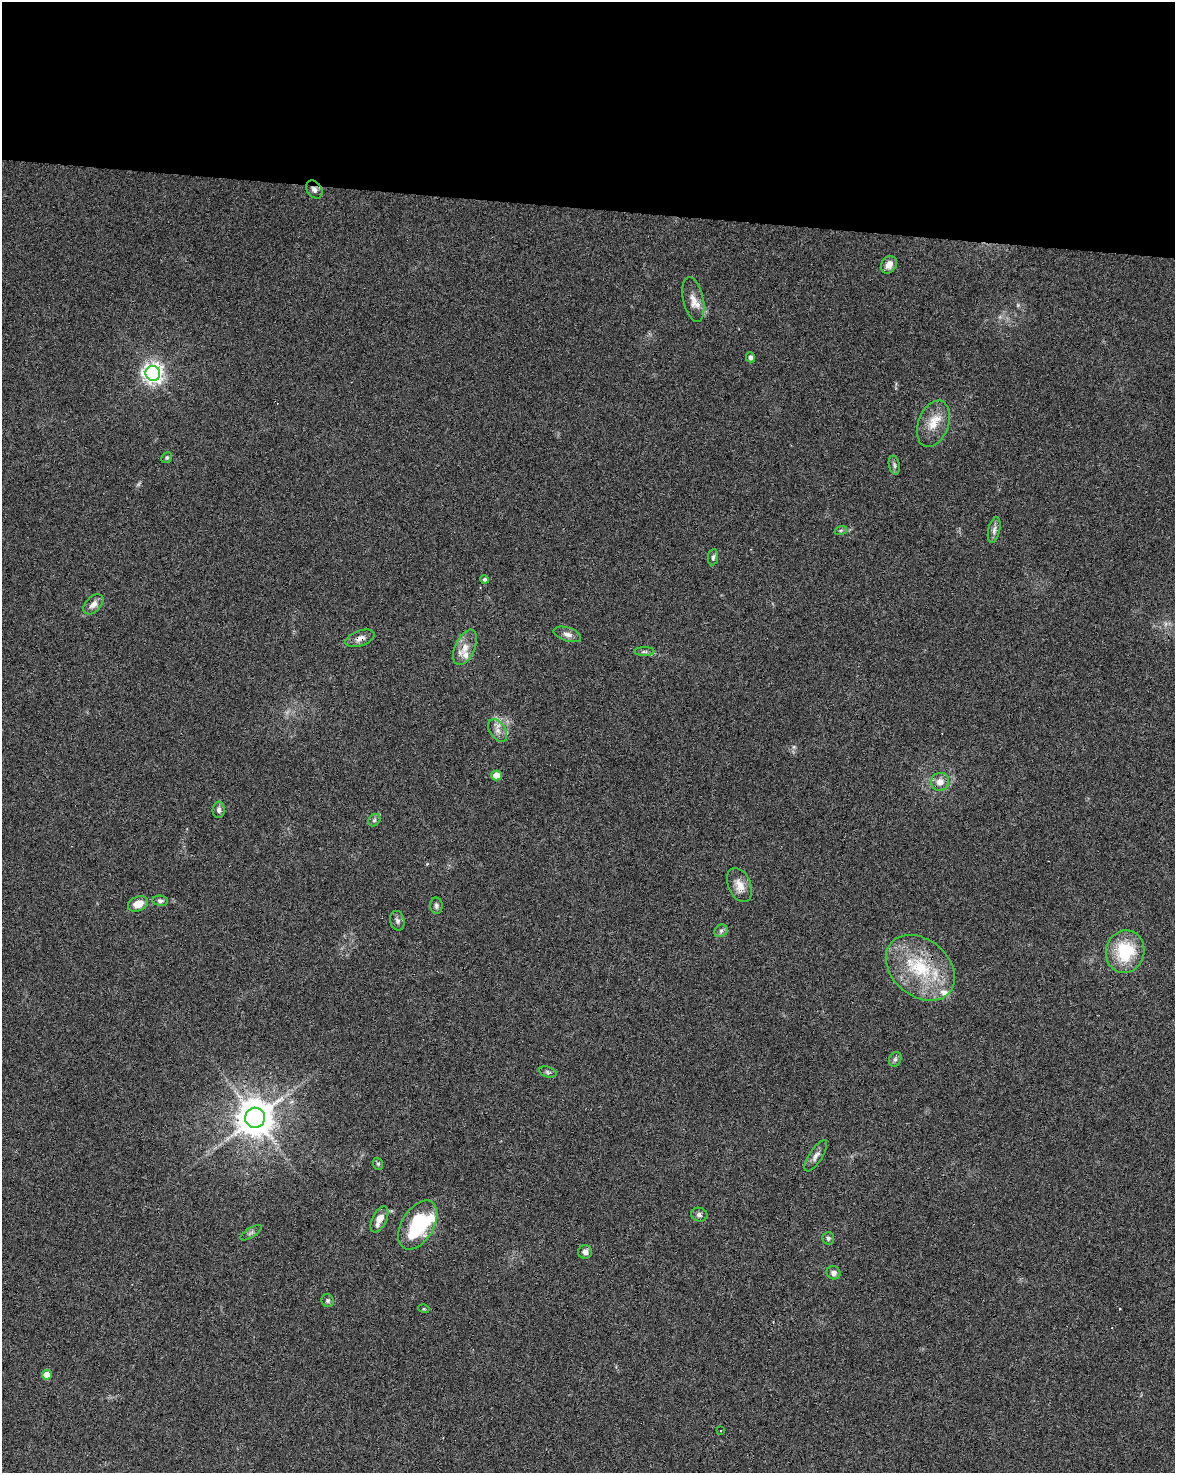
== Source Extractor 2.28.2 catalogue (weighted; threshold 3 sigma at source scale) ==
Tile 3 of 4 x 3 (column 3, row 1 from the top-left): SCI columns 2354-3526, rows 3224-4694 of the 4700 x 4920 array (HDU 1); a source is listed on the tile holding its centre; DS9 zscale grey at full resolution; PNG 1177 x 1475 px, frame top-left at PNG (2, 2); each listed source drawn as its Kron ellipse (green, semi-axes under 4 px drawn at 4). Shown black and unused: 14% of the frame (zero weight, under 3 of 6 exposures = <1% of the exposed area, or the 3 px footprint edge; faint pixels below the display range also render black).
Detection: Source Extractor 2.28.2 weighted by HDU 2 'WHT'; one run over the whole footprint, this tile lists its part. Background 0.0445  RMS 0.0036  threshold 0.0148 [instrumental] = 3 sigma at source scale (4.09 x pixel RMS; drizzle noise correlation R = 1.36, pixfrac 0.8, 0.0396/0.0396 arcsec/px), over >= 5 px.
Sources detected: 55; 6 cosmic-ray / hot-pixel residue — neither listed nor drawn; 3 inside a brighter listed object's ellipse — not listed separately; the other 46 listed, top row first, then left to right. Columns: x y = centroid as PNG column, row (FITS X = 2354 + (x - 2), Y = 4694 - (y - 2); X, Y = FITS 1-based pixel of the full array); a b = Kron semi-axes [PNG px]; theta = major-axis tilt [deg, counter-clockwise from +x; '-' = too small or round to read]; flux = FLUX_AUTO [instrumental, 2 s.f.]
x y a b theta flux
314 190 10 7 -55 1.5
889 265 9 7 56 2.6
693 300 23 10 -77 3.9
751 357 5 4 - 1.2
153 373 7 7 - 190
933 424 24 15 69 6.4
167 457 5 5 - 0.54
894 465 10 5 -77 0.89
841 530 6 4 18 0.47
994 530 13 6 78 1.4
713 557 8 5 81 0.83
485 579 4 4 - 0.65
93 604 12 7 45 2.1
567 634 14 6 -18 1.8
360 638 15 7 20 2.1
465 647 19 10 65 3.8
644 652 10 4 0 0.86
498 730 12 8 -57 2.1
497 776 5 5 - 5.3
940 782 9 9 - 2.8
219 810 8 6 88 1.1
374 820 7 5 46 0.72
740 885 18 11 -66 3.7
160 901 8 5 -6 0.79
138 904 10 7 21 4.1
436 906 8 6 -85 0.96
397 921 10 7 -76 1.1
721 931 7 5 43 0.95
1125 952 21 19 75 16
920 968 38 28 -40 23
895 1059 8 6 67 0.83
548 1072 9 5 -16 0.72
255 1118 10 10 - 860
816 1156 18 6 57 1.7
378 1164 6 5 - 0.53
699 1215 8 7 - 1.1
379 1219 14 7 64 3.2
418 1225 27 16 59 26
251 1233 12 5 31 1
828 1238 6 6 - 0.75
585 1252 7 7 - 1.5
833 1273 7 6 - 1.4
328 1301 6 6 - 0.74
424 1309 5 3 - 0.3
47 1375 5 4 - 4.3
721 1431 2 2 - 0.2
Overlapping masked pixels (flux is a lower limit): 4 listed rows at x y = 314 190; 360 638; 920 968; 255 1118